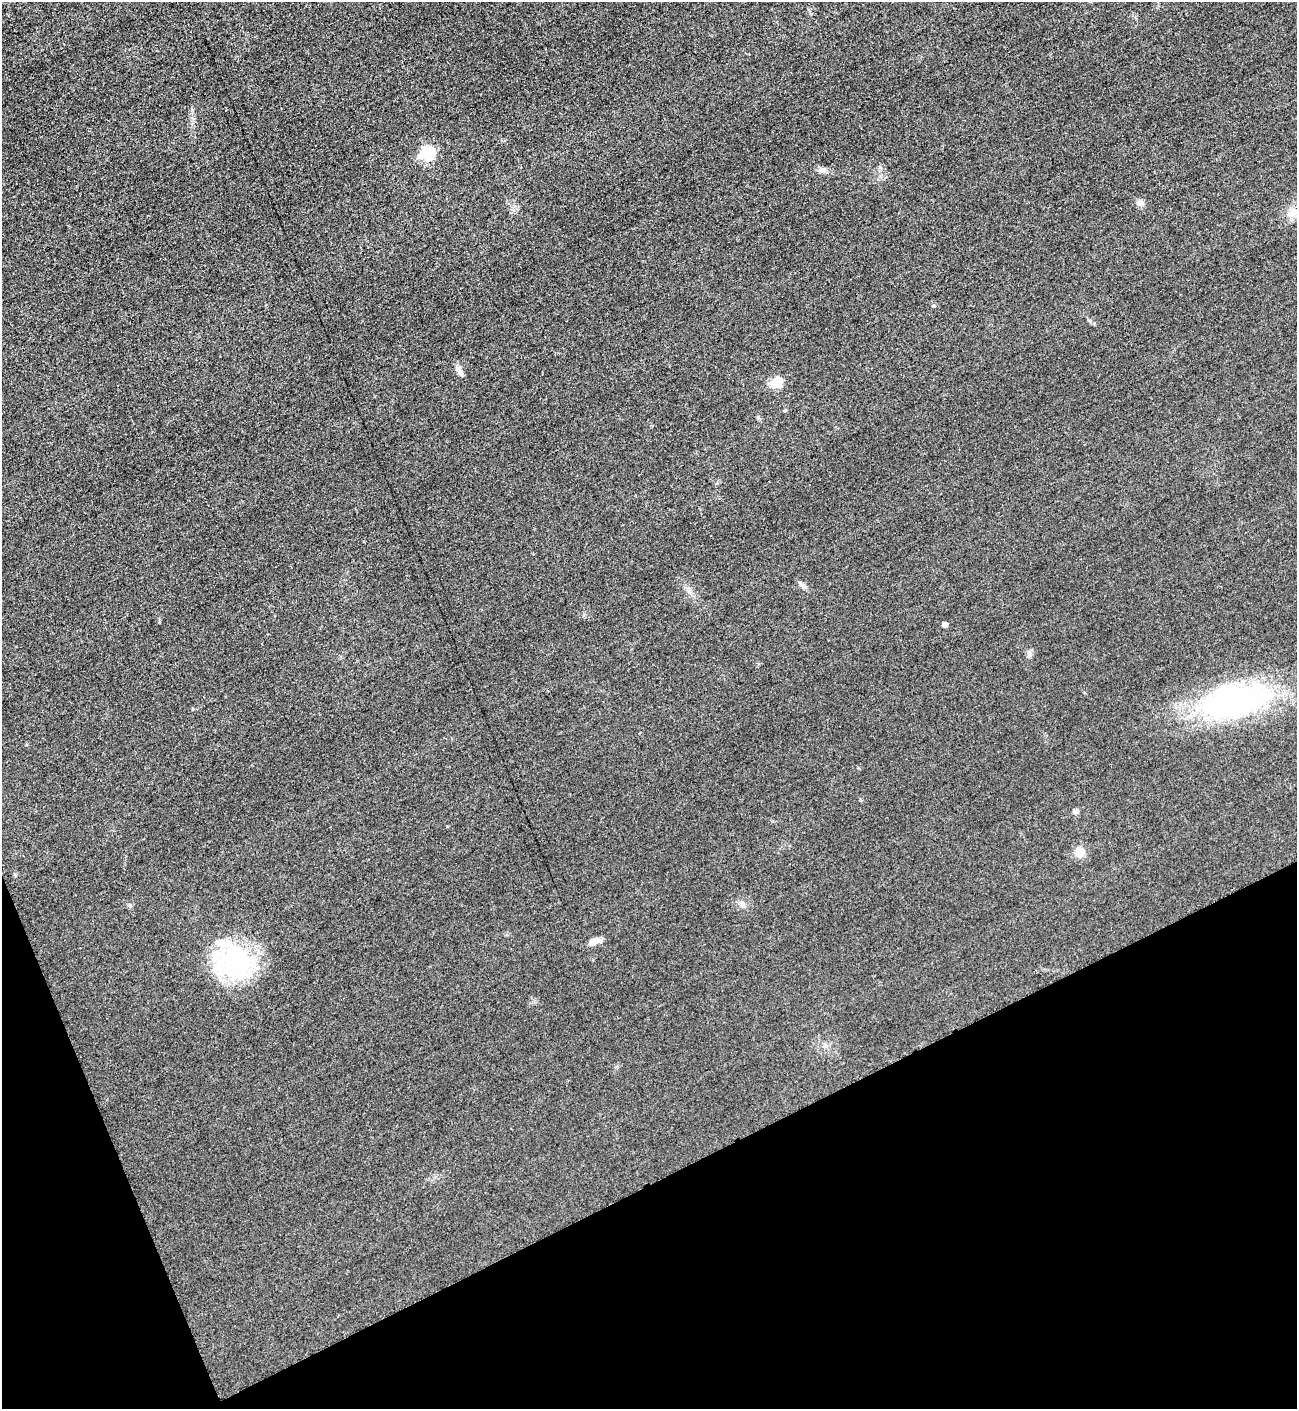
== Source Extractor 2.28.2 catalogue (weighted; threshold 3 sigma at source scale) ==
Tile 14 of 4 x 4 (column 2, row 4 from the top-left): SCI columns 1593-2887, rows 13-1419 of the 5642 x 5652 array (HDU 1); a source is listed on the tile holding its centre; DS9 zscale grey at full resolution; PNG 1299 x 1411 px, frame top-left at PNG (2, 2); no overlay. Shown black and unused: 20% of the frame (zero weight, under 3 of 5 exposures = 1% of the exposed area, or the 3 px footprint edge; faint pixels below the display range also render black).
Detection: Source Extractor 2.28.2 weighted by HDU 2 'WHT'; one run over the whole footprint, this tile lists its part. Background 0.0193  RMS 0.0051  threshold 0.0227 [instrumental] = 3 sigma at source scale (4.5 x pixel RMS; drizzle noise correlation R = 1.50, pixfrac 1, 0.05/0.05 arcsec/px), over >= 5 px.
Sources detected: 16; all 16 listed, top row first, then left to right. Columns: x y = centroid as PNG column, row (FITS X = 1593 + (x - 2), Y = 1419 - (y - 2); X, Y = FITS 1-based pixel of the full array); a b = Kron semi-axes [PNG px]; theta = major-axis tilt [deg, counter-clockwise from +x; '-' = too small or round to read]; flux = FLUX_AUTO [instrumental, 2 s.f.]
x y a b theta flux
427 153 8 7 - 42
822 170 13 6 4 2.2
1140 203 9 7 -28 2.4
1292 213 13 10 34 4.6
459 371 17 6 -57 2.6
776 382 17 12 25 6.4
802 585 13 4 -36 1.6
945 624 5 5 - 1.7
1030 653 10 6 -53 1.5
1237 701 84 36 12 120
1075 812 8 6 -19 1.3
1080 852 11 10 - 6
742 904 9 7 -48 2.3
595 941 15 7 19 4.2
234 963 50 40 -54 59
825 1045 7 4 -90 0.97
Unlisted compact peaks at least as high as the median listed source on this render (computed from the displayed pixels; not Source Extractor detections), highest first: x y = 130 905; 934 306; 1094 323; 758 417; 192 110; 193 709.